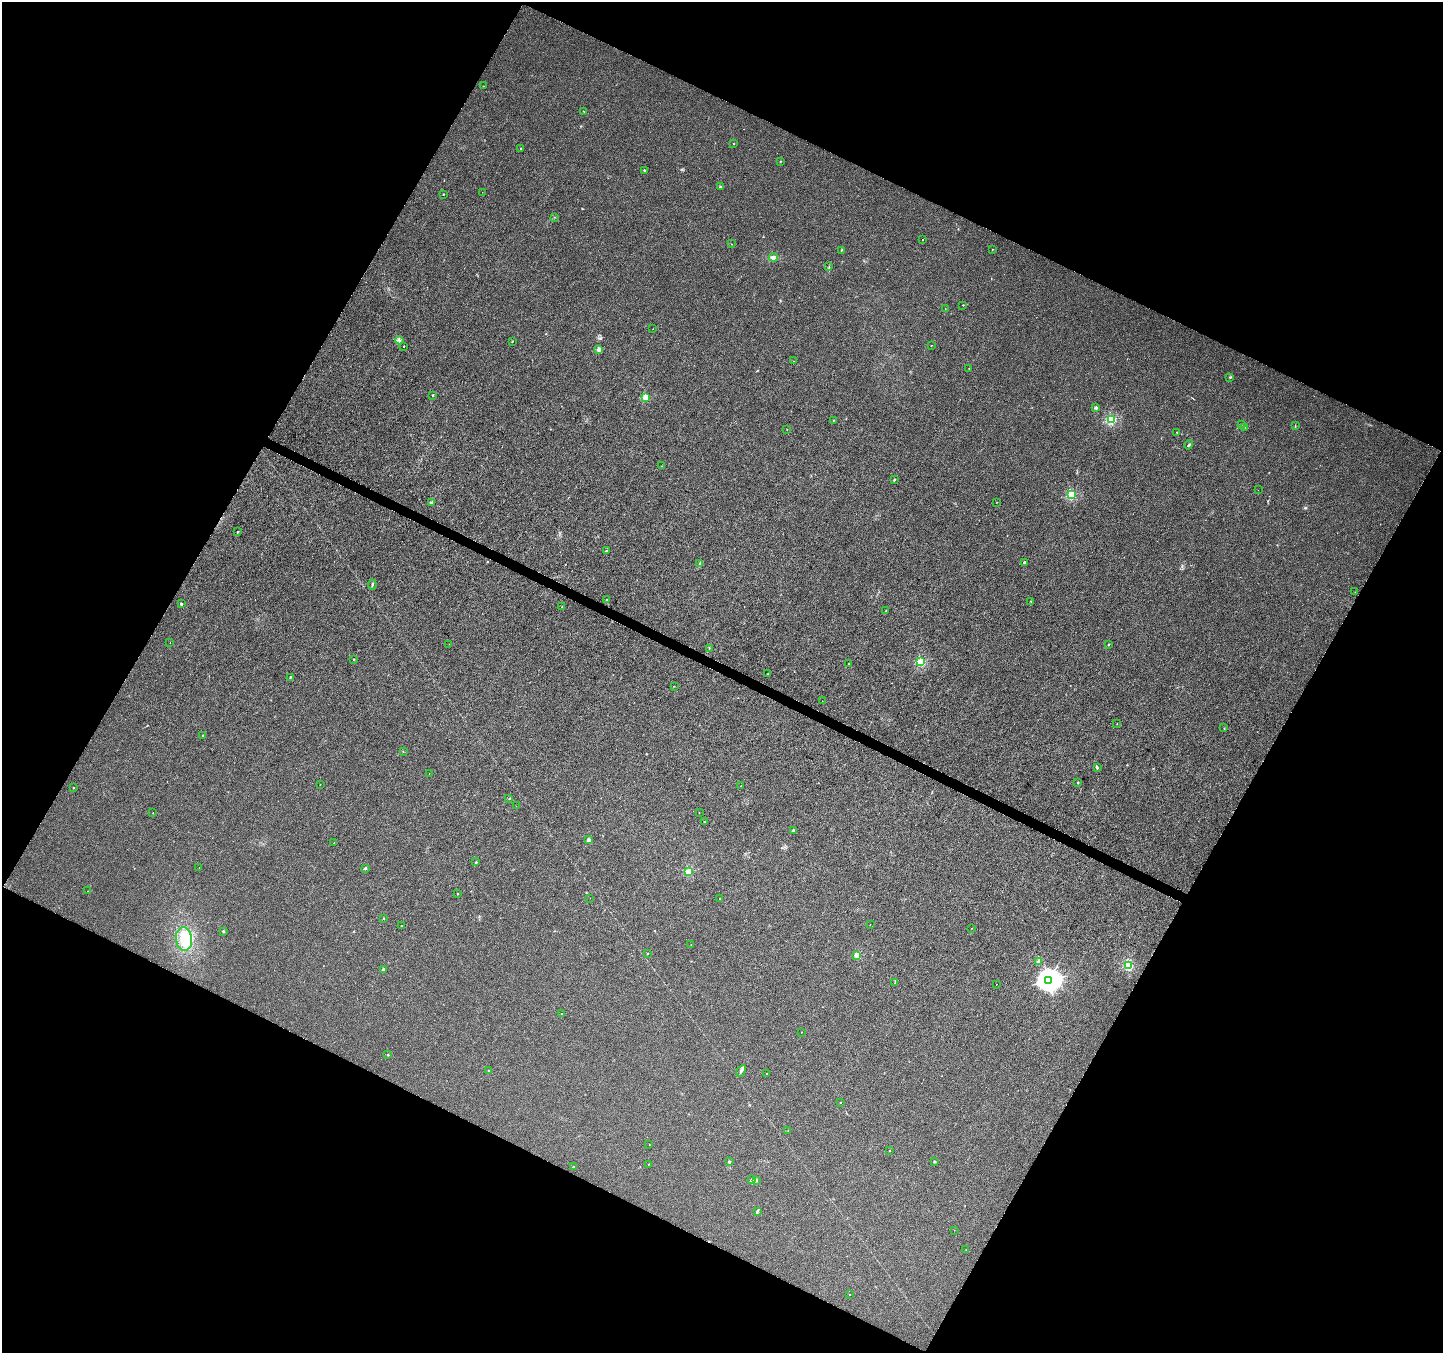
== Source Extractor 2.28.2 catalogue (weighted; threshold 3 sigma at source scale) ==
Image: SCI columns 1-5762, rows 201-5601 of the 5771 x 5868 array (HDU 1 of 3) = the unmasked area's bounding box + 8 px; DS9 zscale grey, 4 x 4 block average (1 PNG px = mean of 4 x 4 image px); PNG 1445 x 1355 px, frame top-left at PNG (2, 2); each listed source drawn as its Kron ellipse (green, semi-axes under 4 px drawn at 4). Shown black and unused: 46% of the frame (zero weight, under 3 of 6 exposures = <1% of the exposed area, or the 3 px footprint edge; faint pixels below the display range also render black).
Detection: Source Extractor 2.28.2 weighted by HDU 2 'WHT'. Background 0.00617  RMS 0.0033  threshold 0.0134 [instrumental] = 3 sigma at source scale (4.09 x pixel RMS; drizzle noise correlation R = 1.36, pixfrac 0.8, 0.0396/0.0396 arcsec/px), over >= 5 px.
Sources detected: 130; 1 cosmic-ray / hot-pixel residue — neither listed nor drawn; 1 coinciding with a brighter row at this scale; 1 inside a brighter listed object's ellipse — not listed separately; the other 127 listed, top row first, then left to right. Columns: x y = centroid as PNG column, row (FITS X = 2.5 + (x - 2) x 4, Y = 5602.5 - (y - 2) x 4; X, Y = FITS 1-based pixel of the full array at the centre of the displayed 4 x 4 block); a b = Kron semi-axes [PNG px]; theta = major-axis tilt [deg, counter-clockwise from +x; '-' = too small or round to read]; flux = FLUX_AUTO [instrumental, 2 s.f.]
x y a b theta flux
483 86 2 2 - 0.63
583 111 2 2 - 0.69
733 143 2 2 - 0.68
521 148 2 2 - 0.83
780 161 2 2 - 1.3
644 170 2 2 - 2
720 187 2 2 - 7.1
482 192 2 2 - 0.21
443 194 2 2 - 2.2
554 217 2 2 - 0.42
923 240 2 2 - 1.6
731 244 2 2 - 0.44
992 249 2 2 - 0.65
841 250 2 2 - 0.81
773 257 4 3 - 5
829 266 2 2 - 0.66
963 305 2 2 - 1.3
945 309 2 2 - 0.42
653 329 2 2 - 0.3
399 340 4 2 - 2.4
512 341 2 2 - 1.3
931 345 2 2 - 0.74
404 346 2 2 - 1.4
599 349 2 2 - 25
794 361 2 2 - 0.28
969 368 2 2 - 0.71
1230 377 2 2 - 1.3
433 395 2 2 - 2
646 397 2 2 - 75
1096 408 2 2 - 5.9
833 420 2 2 - 1.4
1111 420 2 2 - 170
1241 424 3 2 - 1.4
1295 426 2 2 - 0.64
1245 427 2 2 - 1.3
787 429 2 2 - 0.43
1177 432 2 2 - 1.8
1189 445 5 2 - 2
661 466 2 2 - 0.35
894 480 2 2 - 2.6
1258 490 2 2 - 0.26
1071 495 2 2 - 150
431 502 2 2 - 1.7
997 502 2 2 - 0.73
237 532 2 2 - 1.8
606 551 2 2 - 2.8
1024 562 2 2 - 7.7
700 563 2 2 - 4.4
372 584 5 2 - 1.8
1355 592 2 2 - 0.27
606 600 2 2 - 0.57
1031 601 2 2 - 0.55
181 604 2 2 - 6.4
562 607 2 2 - 0.85
886 611 2 2 - 0.74
170 643 2 2 - 0.37
449 644 2 2 - 0.32
1109 644 2 2 - 0.55
709 648 2 2 - 0.79
354 659 2 2 - 1.1
921 662 2 2 - 68
848 664 2 2 - 0.85
767 674 2 2 - 0.75
290 677 2 2 - 2.1
674 686 2 2 - 0.57
822 701 2 2 - 0.54
1117 723 2 2 - 0.52
1224 728 2 2 - 0.55
203 735 2 2 - 2.8
403 751 2 2 - 0.54
1097 768 4 2 - 1.2
429 773 2 2 - 0.35
1078 782 2 2 - 1.5
320 785 2 2 - 0.64
741 786 2 2 - 1.1
73 787 2 2 - 1.8
509 798 2 2 - 0.51
516 806 2 2 - 0.25
153 813 2 2 - 0.7
699 813 2 2 - 0.38
704 822 2 2 - 0.71
793 830 2 2 - 2.5
588 840 2 2 - 22
334 843 2 2 - 1.2
476 862 2 2 - 4.2
199 867 2 2 - 0.42
365 868 2 2 - 4.4
688 872 2 2 - 98
88 891 2 2 - 0.35
458 894 2 2 - 2
590 898 2 2 - 0.32
720 898 2 2 - 1.5
384 918 2 2 - 1.1
870 924 2 2 - 0.32
401 926 2 2 - 0.6
972 928 2 2 - 0.54
223 931 2 2 - 8
184 939 12 8 -83 41
691 945 2 2 - 0.37
647 954 2 2 - 0.98
857 955 2 2 - 66
1038 962 2 2 - 10
1128 966 3 2 - 42
383 969 2 2 - 6
1048 980 4 3 - 1500
894 983 2 2 - 0.57
996 984 2 2 - 0.38
561 1014 2 2 - 0.81
801 1032 2 2 - 0.6
388 1055 2 2 - 3.8
488 1070 2 2 - 1.8
741 1071 6 2 59 3.1
767 1073 2 2 - 1.1
841 1102 2 2 - 0.65
788 1130 2 2 - 0.67
649 1145 2 2 - 0.62
889 1151 2 2 - 0.53
934 1161 2 2 - 3.6
729 1162 2 2 - 4.7
649 1164 2 2 - 0.53
573 1167 2 2 - 4.5
752 1180 4 2 - 1.1
757 1181 2 2 - 0.68
757 1211 4 2 - 3
954 1230 2 2 - 0.21
966 1250 2 2 - 0.29
849 1294 2 2 - 0.59
Diffuse or blended objects may show on this block-average render without a row.